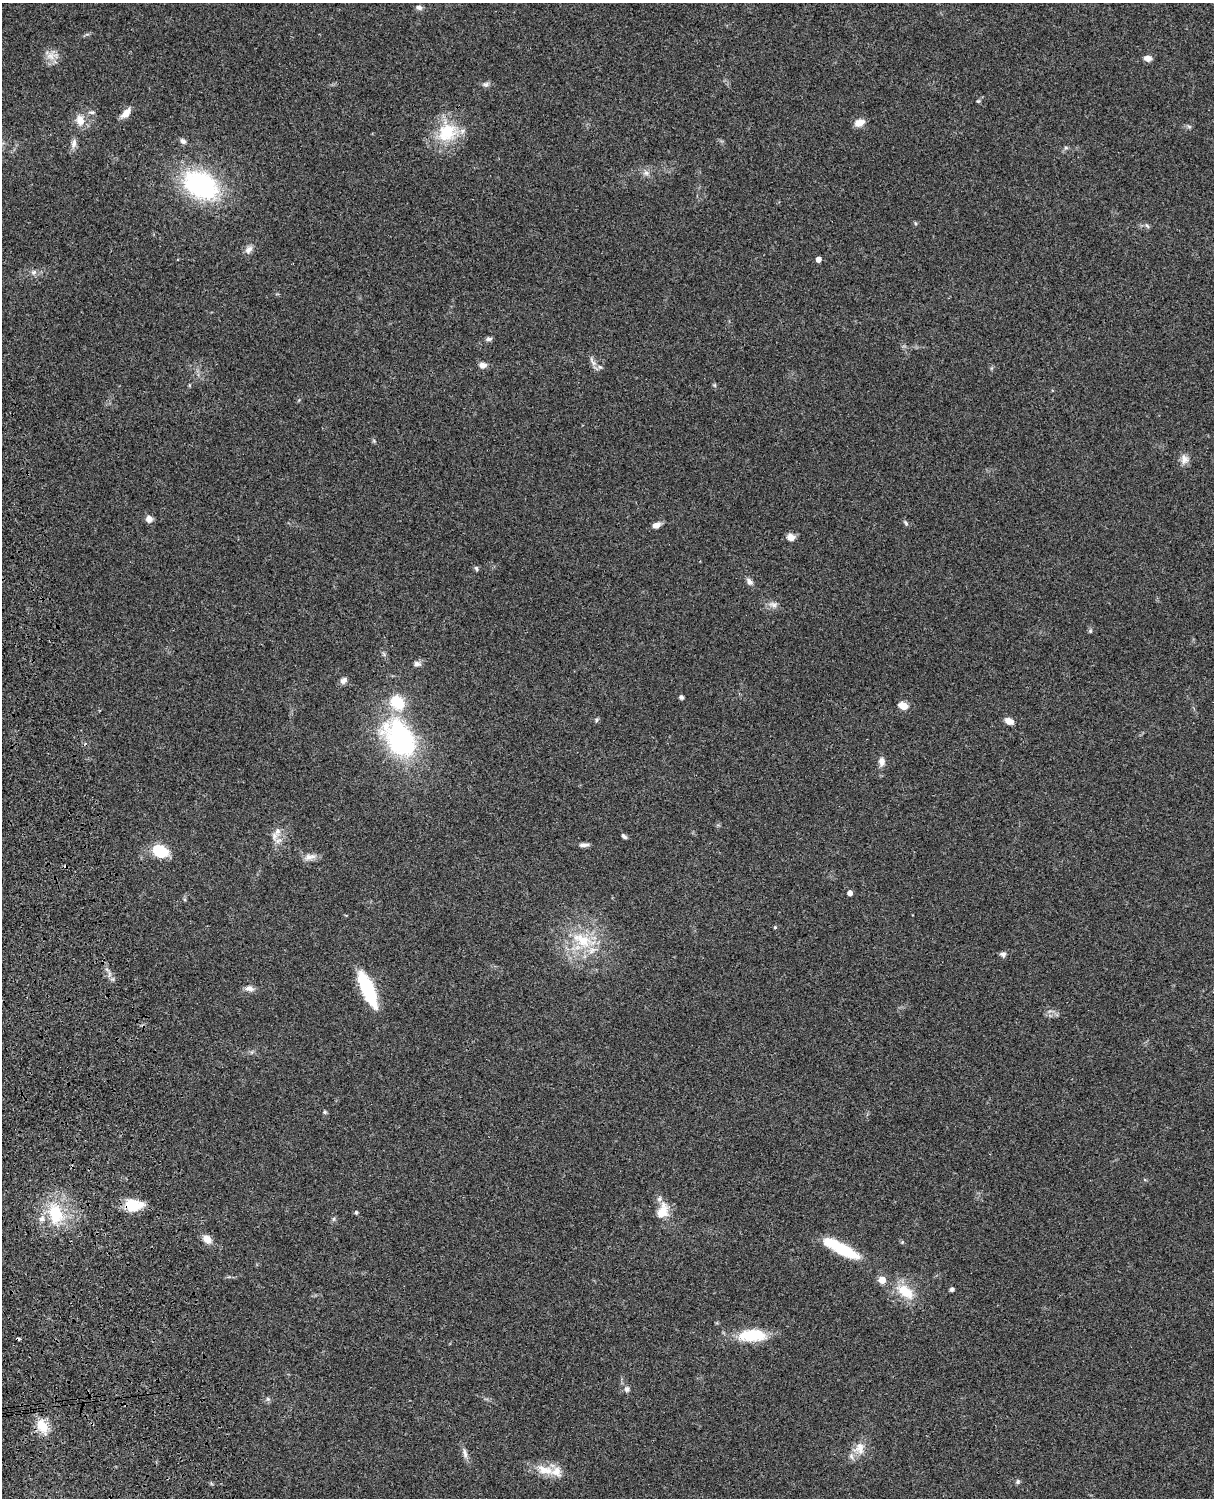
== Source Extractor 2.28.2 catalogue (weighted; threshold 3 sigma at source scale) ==
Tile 7 of 4 x 3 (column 3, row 2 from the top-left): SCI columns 2545-3756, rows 1772-3267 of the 5086 x 4926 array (HDU 1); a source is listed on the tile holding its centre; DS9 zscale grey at full resolution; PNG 1216 x 1500 px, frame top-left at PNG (2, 3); no overlay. Shown black and unused: <1% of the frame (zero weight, under 3 of 4 exposures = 6% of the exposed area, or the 3 px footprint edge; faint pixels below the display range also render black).
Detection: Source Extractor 2.28.2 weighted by HDU 2 'WHT'; one run over the whole footprint, this tile lists its part. Background 0.0863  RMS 0.0061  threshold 0.0276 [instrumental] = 3 sigma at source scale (4.5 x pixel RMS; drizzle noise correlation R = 1.50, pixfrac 1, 0.05/0.05 arcsec/px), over >= 5 px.
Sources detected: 78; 1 cosmic-ray / hot-pixel residue — not listed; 5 inside a brighter listed object's ellipse — not listed separately; the other 72 listed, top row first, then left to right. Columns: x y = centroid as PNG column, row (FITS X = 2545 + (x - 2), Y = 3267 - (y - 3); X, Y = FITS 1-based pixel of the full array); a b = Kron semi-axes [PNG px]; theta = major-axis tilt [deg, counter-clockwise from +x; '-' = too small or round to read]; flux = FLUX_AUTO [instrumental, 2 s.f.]
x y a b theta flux
419 7 8 6 -14 2.1
50 56 12 11 - 5.5
1147 58 9 6 -3 3.2
485 84 9 6 3 1.8
978 101 5 5 - 0.79
92 112 9 5 3 1.5
126 113 14 7 45 5
80 120 14 11 -77 7.1
859 123 9 7 18 6.7
1189 127 7 4 -2 1.1
447 132 28 24 39 26
183 141 8 6 -44 1.9
74 144 14 7 77 3
1066 148 6 4 -18 0.86
646 173 7 7 - 2
201 185 34 23 -32 88
915 223 6 3 -71 0.64
1147 226 7 5 -45 1.1
249 250 11 8 50 3.2
818 259 4 4 - 4
34 272 8 6 31 2.1
489 339 9 5 4 1.4
592 361 18 4 -65 2.6
483 365 8 7 - 3.3
714 385 6 4 -71 0.8
1184 459 12 11 - 4
149 519 8 7 - 3.4
906 523 8 4 -46 1.1
656 525 9 6 23 3.8
791 537 8 7 - 5
476 568 7 5 -72 1
749 582 10 6 -52 2.6
773 604 13 8 -11 3.1
1090 631 5 5 - 0.95
417 664 9 7 -7 2.2
343 680 9 7 39 2.7
681 697 4 4 - 1.7
397 702 14 11 -48 21
903 706 10 7 -25 5.5
596 720 6 4 88 0.92
1009 721 10 6 -27 4.4
400 739 16 11 -58 240
882 761 10 7 88 3.6
278 831 13 8 65 4
624 836 8 4 -38 1.3
584 845 12 5 1 2.4
160 851 11 9 -29 28
310 857 17 8 12 4.1
850 893 4 4 - 3.2
775 927 4 4 - 0.75
582 940 29 18 -27 24
1003 954 7 6 - 1.8
249 988 12 8 -9 3
368 990 35 11 -66 43
252 1052 6 4 71 0.85
324 1112 5 4 - 0.9
133 1205 17 11 -1 18
662 1211 19 12 65 11
356 1212 5 4 - 0.84
56 1214 25 16 -82 25
207 1239 10 7 -35 5.7
841 1248 44 11 -27 30
952 1289 4 4 - 1.8
905 1292 27 15 -36 16
752 1335 32 14 1 24
627 1389 6 6 - 2.2
268 1399 6 5 - 1.2
42 1426 21 12 -61 11
860 1448 18 15 82 8.1
465 1453 15 6 -81 2.8
556 1471 19 14 -10 8.1
1018 1482 7 5 89 1.1
Overlapping masked pixels (flux is a lower limit): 1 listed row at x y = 133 1205